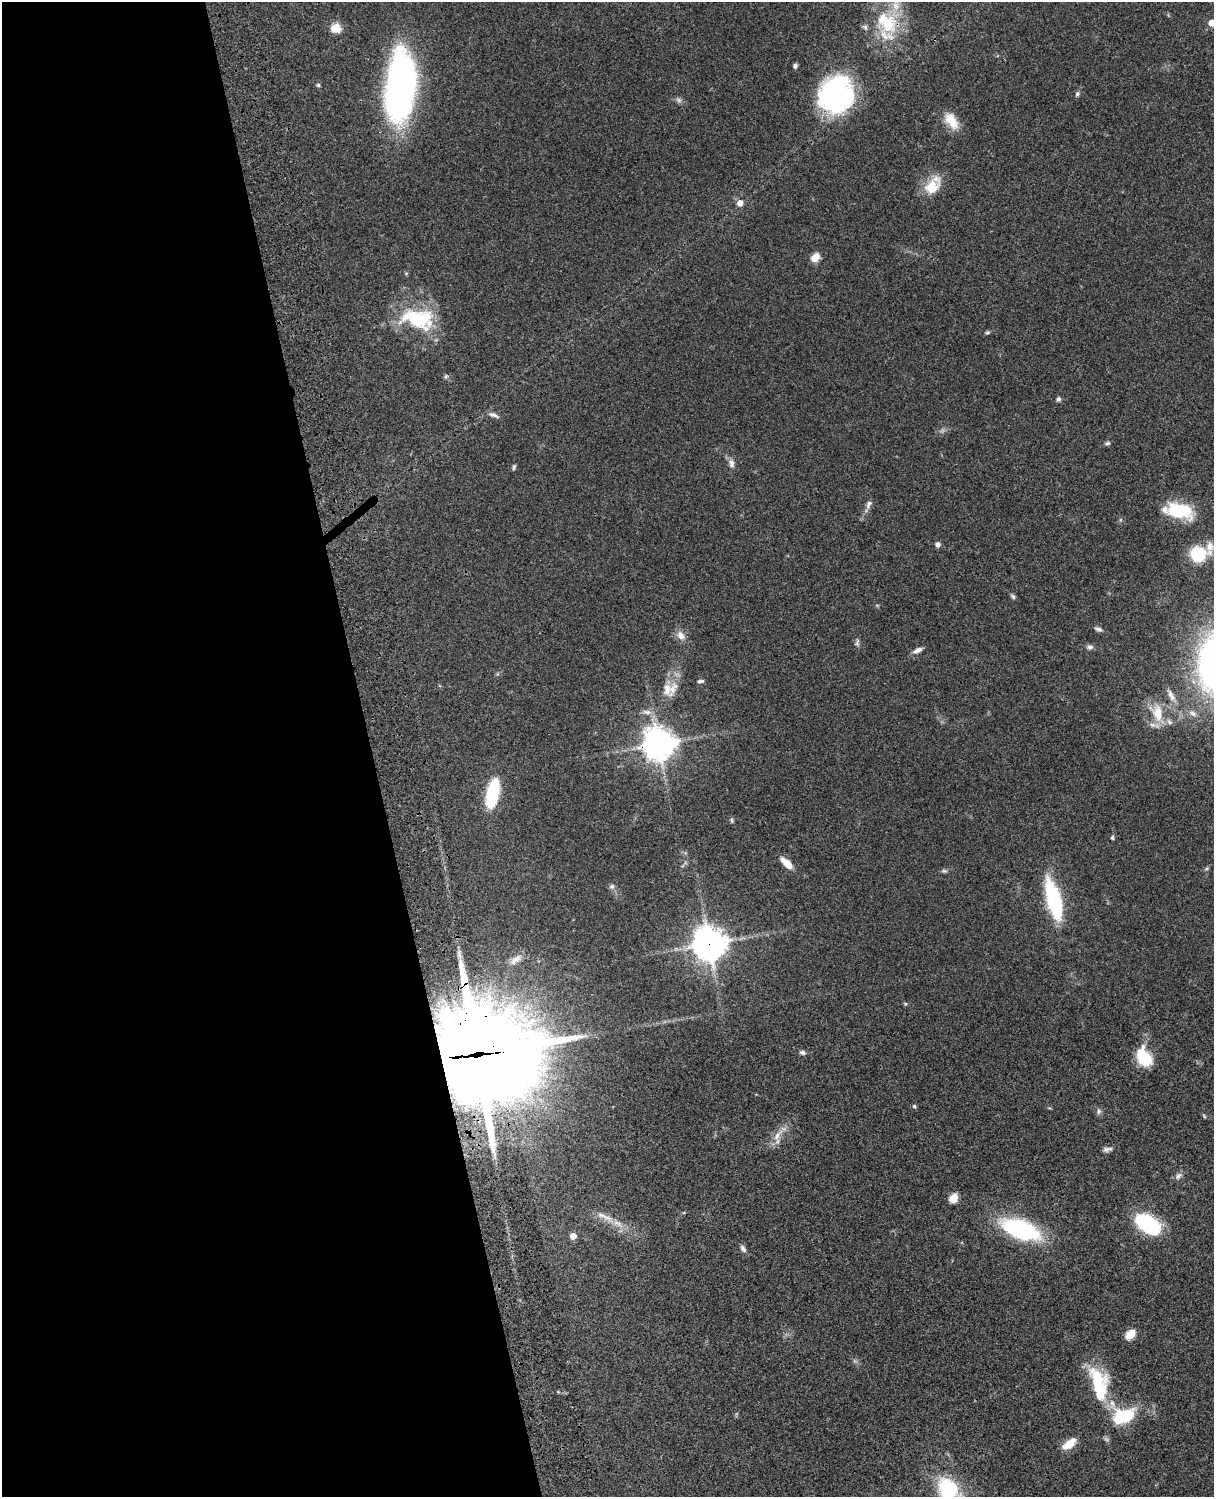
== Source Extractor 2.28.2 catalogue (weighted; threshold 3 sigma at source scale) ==
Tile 5 of 4 x 3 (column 1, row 2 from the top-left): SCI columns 121-1332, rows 1772-3266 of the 5086 x 4925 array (HDU 1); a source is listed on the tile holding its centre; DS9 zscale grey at full resolution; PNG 1216 x 1499 px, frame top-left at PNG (2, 2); no overlay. Shown black and unused: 31% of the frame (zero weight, under 3 of 4 exposures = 6% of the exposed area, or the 3 px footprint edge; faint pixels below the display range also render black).
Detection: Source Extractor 2.28.2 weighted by HDU 2 'WHT'; one run over the whole footprint, this tile lists its part. Background 0.0759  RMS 0.0057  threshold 0.0258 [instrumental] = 3 sigma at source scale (4.5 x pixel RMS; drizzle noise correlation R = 1.50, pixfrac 1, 0.05/0.05 arcsec/px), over >= 5 px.
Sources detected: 76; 1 too faint to see at this stretch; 1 inside a brighter object's white glare — not listed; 7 inside a brighter listed object's ellipse — not listed separately; the other 67 listed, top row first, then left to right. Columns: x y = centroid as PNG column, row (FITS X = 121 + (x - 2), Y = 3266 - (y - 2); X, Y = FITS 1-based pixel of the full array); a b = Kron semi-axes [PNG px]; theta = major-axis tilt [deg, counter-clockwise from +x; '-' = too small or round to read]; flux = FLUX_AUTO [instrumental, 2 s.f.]
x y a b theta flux
887 23 37 28 -49 34
1212 23 5 5 - 8.9
336 28 10 10 - 7.6
795 66 5 4 - 1.3
318 85 5 5 - 0.77
401 86 71 27 84 180
836 94 36 33 61 94
1077 94 6 6 - 1.2
951 121 24 13 -55 9.7
932 189 23 12 7 8.6
740 203 5 5 - 5.1
815 257 9 7 51 6.7
418 318 46 26 -9 40
987 332 6 5 - 0.87
446 377 7 5 69 1
1058 399 7 5 38 1.2
493 415 15 5 -22 2.2
1107 443 8 5 18 1.2
731 463 11 7 -81 2.8
514 467 7 4 66 0.94
869 504 11 7 60 2.4
1179 510 29 16 -13 29
938 544 6 5 - 2.1
1198 554 14 13 - 27
1013 596 7 5 -40 1.2
1098 629 11 5 -11 1.7
681 635 12 9 -47 4.4
857 643 12 5 85 1.5
1090 647 9 6 4 1.8
917 650 13 6 27 2.7
701 681 8 4 2 1.3
667 689 24 14 -83 9.3
1172 697 11 8 -53 3.5
647 712 13 6 -5 2.9
1157 713 27 16 -72 15
1193 713 11 7 -27 2.8
659 744 10 10 - 890
492 793 26 10 78 41
732 820 8 4 -81 0.92
1112 838 4 4 - 1.3
786 863 16 7 -44 7.1
944 871 8 5 -8 1.1
612 886 7 6 - 1.5
1054 900 43 14 -75 48
709 944 11 11 - 890
516 959 21 9 35 5.2
905 1004 5 4 - 0.66
802 1052 7 5 -15 1.7
478 1054 40 37 -18 7000
1144 1057 19 13 -62 22
914 1106 6 5 - 0.98
1098 1111 8 6 -82 1.6
1204 1116 7 3 -54 0.65
777 1136 21 8 59 5.9
1106 1149 9 7 13 1.9
1178 1176 11 7 40 2.2
953 1198 11 9 61 5.2
607 1217 21 7 -30 6.1
1147 1224 26 15 -35 50
1020 1229 30 13 -20 96
573 1236 5 5 - 5.9
743 1249 11 6 -57 1.9
1130 1334 13 9 42 6
1097 1378 30 22 -52 24
1123 1416 20 14 4 39
1069 1444 18 8 38 8.2
948 1489 23 17 -58 46
Overlapping masked pixels (flux is a lower limit): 3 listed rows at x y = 659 744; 709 944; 478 1054
Isophote crosses this tile's border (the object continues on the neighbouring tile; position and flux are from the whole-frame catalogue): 2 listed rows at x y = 1212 23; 948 1489